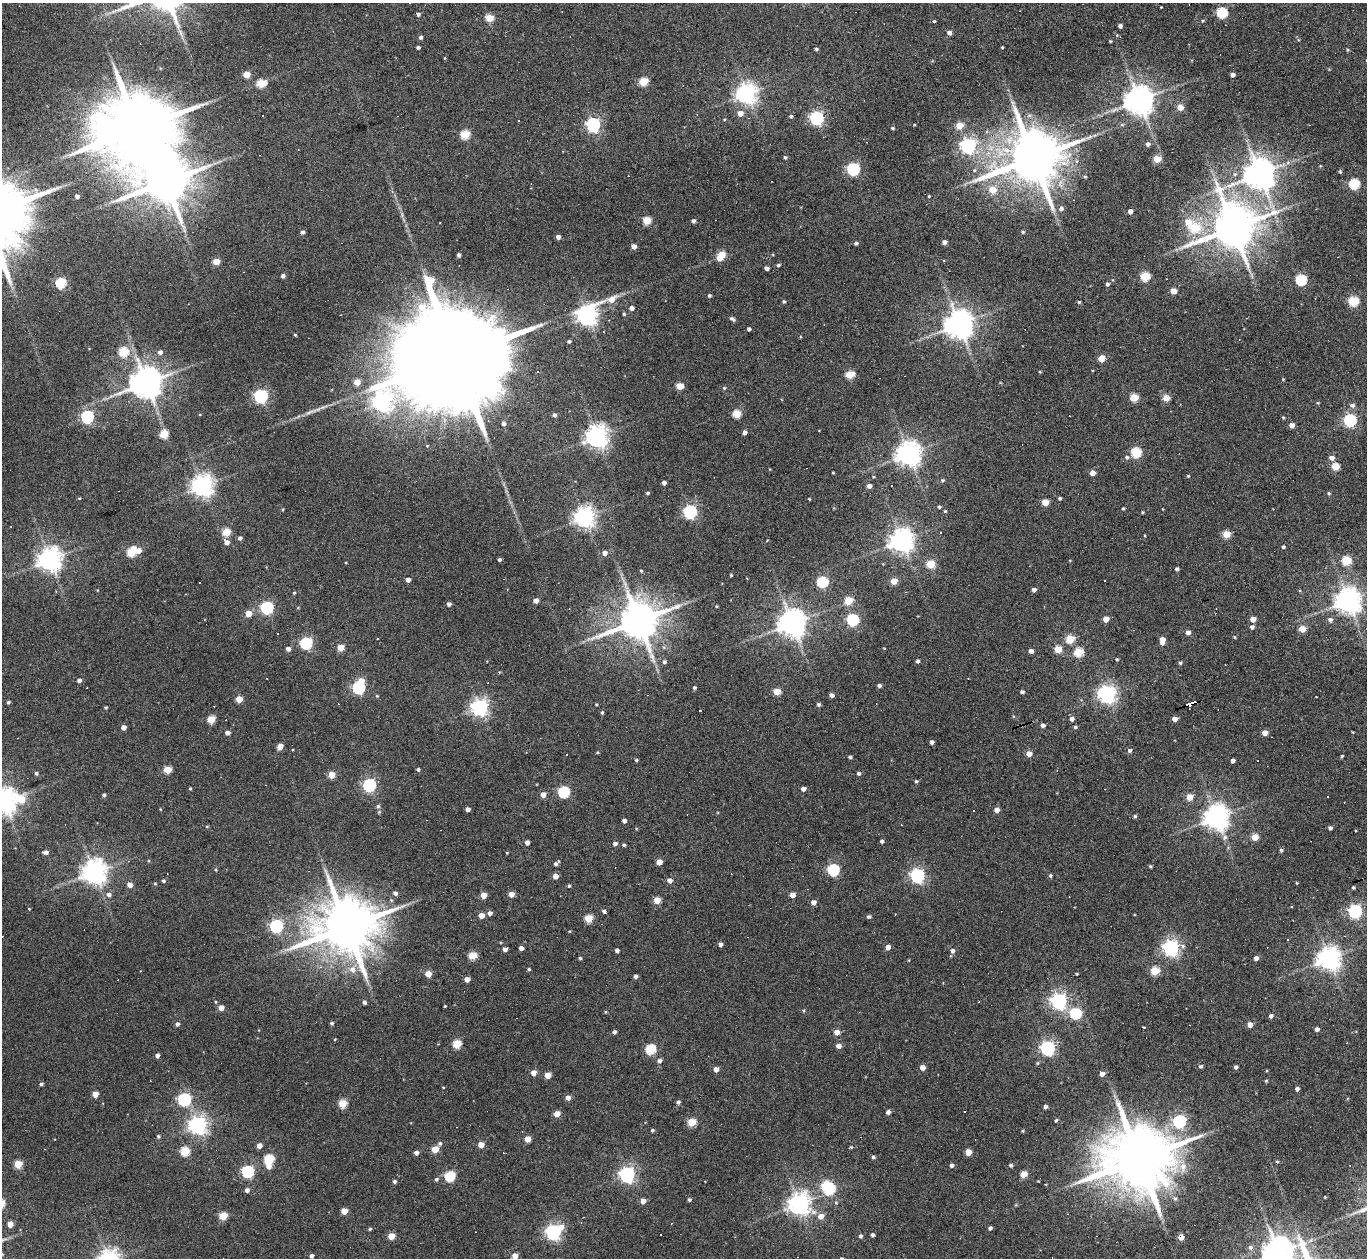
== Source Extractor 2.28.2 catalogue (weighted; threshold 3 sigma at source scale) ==
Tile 10 of 4 x 4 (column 2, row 3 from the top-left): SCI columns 1366-2730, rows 1404-2659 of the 5461 x 5447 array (HDU 1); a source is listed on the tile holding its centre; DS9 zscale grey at full resolution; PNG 1369 x 1260 px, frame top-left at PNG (2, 3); no overlay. Shown black and unused: <1% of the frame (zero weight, under 3 of 6 exposures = <1% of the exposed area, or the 3 px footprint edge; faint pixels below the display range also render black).
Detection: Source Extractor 2.28.2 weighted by HDU 2 'WHT'; one run over the whole footprint, this tile lists its part. Background 0.165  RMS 0.0096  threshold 0.0391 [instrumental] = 3 sigma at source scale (4.09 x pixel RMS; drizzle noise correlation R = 1.36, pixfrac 0.8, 0.05/0.05 arcsec/px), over >= 5 px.
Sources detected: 464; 4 inside a brighter object's white glare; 43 cosmic-ray / hot-pixel residue — not listed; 1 inside a brighter listed object's ellipse — not listed separately; the other 416 listed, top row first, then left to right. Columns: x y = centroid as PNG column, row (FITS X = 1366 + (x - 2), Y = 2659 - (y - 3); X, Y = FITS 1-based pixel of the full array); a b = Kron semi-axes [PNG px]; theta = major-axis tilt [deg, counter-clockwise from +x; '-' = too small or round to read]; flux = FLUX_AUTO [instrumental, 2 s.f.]
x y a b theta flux
1161 7 2 2 - 0.51
1222 12 5 5 - 76
418 14 4 4 - 2.4
489 18 5 5 - 28
934 21 4 4 - 0.91
1120 26 4 4 - 2.8
949 33 5 4 - 3.6
421 37 4 4 - 2.7
1110 41 3 3 - 0.93
418 47 4 3 - 2
1002 47 3 3 - 0.9
816 49 4 3 - 1.7
1348 50 4 4 - 0.99
247 75 5 4 - 18
1232 75 4 4 - 4
643 81 5 5 - 37
261 83 6 5 - 34
746 93 7 7 - 550
1139 100 8 8 - 1500
1180 107 5 5 - 11
740 113 6 5 - 6.3
1029 115 7 5 4 2.3
263 116 3 3 - 2.3
791 116 4 4 - 1.7
817 118 6 6 - 180
519 121 2 2 - 0.83
593 125 6 6 - 190
914 125 4 3 - 0.72
959 126 5 5 - 18
892 128 4 3 - 1.3
137 129 24 15 17 14000
465 134 5 5 - 45
1148 144 4 4 - 3.1
968 146 6 6 - 240
785 157 4 3 - 1.5
1033 158 16 14 18 6700
1157 159 5 4 - 22
853 169 6 5 - 130
974 170 6 5 - 1.6
1259 174 9 9 - 1700
1085 177 4 4 - 1.1
1354 184 5 5 - 68
993 190 5 5 - 18
392 191 5 3 - 1.1
77 196 4 4 - 3.9
929 196 4 3 - 0.95
1061 208 5 5 - 3.2
1130 211 4 4 - 4.9
647 220 5 5 - 30
693 221 4 4 - 2.4
1188 222 8 7 - 10
1194 227 7 6 - 35
1233 228 13 12 - 4000
302 232 4 4 - 2.4
1023 232 4 4 - 1.2
558 237 4 4 - 4.3
944 242 4 4 - 4.3
856 243 4 4 - 2.1
634 246 4 4 - 6.2
459 255 4 4 - 2.4
721 255 7 5 58 28
216 262 5 4 - 19
778 265 4 4 - 1.6
766 268 4 4 - 3.4
283 276 4 3 - 3.1
1145 276 5 5 - 47
1113 280 5 3 - 0.74
1301 280 5 5 - 82
61 283 5 5 - 60
1107 284 4 4 - 2.1
1173 291 5 4 - 14
709 296 4 4 - 1.5
612 299 13 7 20 11
784 301 4 4 - 1.5
1353 301 5 5 - 60
1079 302 4 3 - 1.2
631 308 5 5 - 3.6
624 314 4 4 - 1.3
587 316 8 8 - 450
732 319 7 4 -36 2.2
959 324 8 8 - 1400
749 329 3 3 - 2.2
295 335 3 3 - 1
569 341 4 4 - 1.6
124 352 5 5 - 52
160 352 5 5 - 3.6
453 358 59 22 18 49000
1101 359 5 4 - 14
537 371 3 3 - 5.6
1040 372 4 3 - 0.86
850 374 5 5 - 33
1283 379 3 3 - 0.8
357 382 4 4 - 12
146 383 9 9 - 1900
680 386 5 4 - 15
724 388 5 5 - 1.3
261 396 6 6 - 180
1134 398 5 4 - 32
1166 398 4 4 - 20
382 402 7 7 - 370
1318 403 4 3 - 0.67
1352 405 6 5 - 3.1
737 414 5 5 - 35
554 415 5 4 - 2.2
87 417 6 5 - 150
1283 417 4 3 - 0.96
1350 420 6 5 - 150
503 423 4 4 - 3.4
1292 425 4 4 - 6.7
745 432 4 4 - 3.8
164 434 5 5 - 32
597 436 7 7 - 690
1136 452 5 5 - 62
909 454 8 7 - 910
1127 457 6 5 - 2.2
1332 458 6 5 - 5.1
1335 466 5 4 - 27
770 469 4 3 - 0.61
833 473 3 2 - 0.88
1092 473 4 4 - 6.8
1188 476 4 4 - 0.91
873 477 4 4 - 0.86
942 480 6 4 41 1.4
664 483 4 4 - 3.3
202 486 7 7 - 660
869 486 4 4 - 4.3
648 493 4 3 - 1.5
1329 493 5 4 - 1.3
79 498 4 3 - 0.82
1060 498 3 3 - 1.5
809 499 3 2 - 0.81
1045 502 5 4 - 19
939 507 5 4 - 1.6
282 509 4 3 - 0.97
1123 509 3 3 - 1.1
945 511 4 4 - 1
690 512 6 6 - 180
1142 512 3 3 - 0.99
584 517 7 7 - 590
226 532 5 5 - 30
941 533 3 3 - 2.1
1226 534 5 4 - 26
240 538 5 4 - 2.6
902 541 8 7 - 770
227 542 6 5 - 5.3
1283 547 4 3 - 1.6
138 550 5 5 - 8.1
131 552 6 5 - 41
605 553 5 5 - 4.9
499 559 3 3 - 2
50 560 8 7 - 780
1346 560 5 5 - 43
931 564 5 5 - 34
1177 569 4 3 - 2.5
641 571 4 3 - 1
731 575 3 3 - 1
408 580 4 4 - 5.2
894 581 5 4 - 14
822 582 5 5 - 84
97 590 4 3 - 0.61
1034 590 4 4 - 3.8
294 593 4 4 - 0.89
849 600 5 5 - 29
536 601 4 4 - 6.6
1348 601 8 7 - 1000
449 604 4 4 - 2.9
716 606 3 3 - 0.84
267 608 6 5 - 150
248 613 5 4 - 14
1106 619 4 4 - 9.8
1253 619 5 4 - 8.2
853 620 5 5 - 110
1330 620 5 5 - 3
638 621 12 10 23 3200
792 623 8 8 - 1200
1252 627 5 4 - 2.5
1302 629 4 4 - 18
1188 632 4 4 - 4.3
1234 637 4 4 - 0.9
378 639 3 3 - 6.1
1070 639 5 5 - 27
1162 640 7 4 85 9.6
306 643 6 5 - 110
341 647 5 4 - 15
884 648 4 2 - 0.62
288 649 4 4 - 3.6
1058 649 5 5 - 18
1031 651 4 4 - 5.3
1078 652 5 5 - 43
1117 659 4 3 - 1.1
917 661 4 4 - 2.2
664 662 4 4 - 2
1180 663 4 3 - 1.6
79 680 4 4 - 4.1
879 685 4 4 - 2.9
358 688 6 5 - 130
694 688 4 4 - 1.6
777 692 5 4 - 18
1022 692 4 3 - 2.5
1107 694 6 6 - 440
831 695 4 4 - 3.6
377 696 4 4 - 0.95
239 699 4 4 - 17
8 702 4 3 - 1.6
596 704 4 3 - 0.96
818 704 5 5 - 2
1190 705 5 3 - 62
480 707 6 6 - 370
106 708 3 3 - 1.2
700 710 3 2 - 0.83
602 713 4 4 - 1.4
211 719 5 5 - 27
1072 719 4 4 - 3.8
1174 719 4 4 - 5.9
1043 725 4 4 - 3.6
123 727 4 4 - 5.9
1075 727 4 3 - 1.5
1353 732 3 2 - 0.65
227 733 4 4 - 4.1
1265 733 4 4 - 9.2
932 742 4 4 - 3.2
280 747 5 4 - 8.1
1130 750 4 4 - 2.3
597 752 4 3 - 0.82
1029 754 4 4 - 8.6
566 755 3 3 - 1.9
1342 756 4 3 - 1.2
850 757 4 3 - 1.8
636 760 4 3 - 1.3
1233 761 4 4 - 3.1
418 769 4 3 - 1.7
167 770 5 4 - 20
36 773 5 4 - 1.6
859 773 4 4 - 2.3
331 775 5 4 - 20
916 781 4 3 - 1.3
369 785 6 5 - 140
190 788 4 3 - 0.91
803 789 4 4 - 5.2
564 792 5 5 - 91
543 794 5 4 - 7.1
104 795 4 4 - 1.8
1328 796 2 2 - 0.68
1189 797 5 4 - 15
21 799 9 7 -35 22
4 801 8 7 - 960
378 806 5 4 - 1.6
160 809 4 3 - 0.58
468 809 4 4 - 3.7
997 810 4 4 - 6.1
379 812 5 5 - 1.3
1135 816 4 4 - 1.4
1216 817 8 8 - 940
624 821 4 4 - 3.2
207 826 4 3 - 0.83
1330 828 4 4 - 2.9
1225 837 8 7 - 3
1255 837 5 4 - 17
882 841 4 3 - 2.4
527 842 4 4 - 5.1
615 843 5 4 - 2.9
624 845 4 3 - 1.4
1281 850 4 4 - 1.7
46 852 5 4 - 3.3
507 853 3 3 - 0.69
659 862 4 4 - 11
556 863 7 3 44 2.8
1150 866 3 3 - 1.2
215 870 4 4 - 0.93
833 870 5 5 - 100
94 872 8 7 - 880
917 875 6 6 - 230
1050 875 4 4 - 1.4
555 876 4 4 - 7.3
669 880 5 5 - 4.9
163 881 4 4 - 1.6
155 883 4 4 - 0.97
1297 883 3 3 - 0.78
130 885 4 4 - 7.6
569 886 4 3 - 1.5
1353 887 4 4 - 1.2
395 893 5 4 - 3.1
109 894 6 5 - 3.2
511 894 4 4 - 10
483 895 4 4 - 11
792 895 4 4 - 7.8
657 900 4 4 - 17
813 902 4 4 - 5.1
604 911 4 3 - 2.2
1355 911 6 6 - 200
490 913 5 4 - 3.5
481 916 4 4 - 8.8
869 917 4 4 - 1.9
588 918 5 5 - 25
276 926 6 6 - 160
347 927 18 14 16 6900
1345 936 3 3 - 0.84
1288 939 3 3 - 0.95
720 944 4 4 - 3.4
1183 946 7 5 -27 2.2
888 947 4 4 - 6.5
521 948 4 4 - 4.3
1171 948 6 6 - 320
505 949 4 4 - 5.5
617 951 4 3 - 2.6
952 951 5 5 - 3.1
473 956 5 5 - 32
580 958 4 3 - 1.2
1256 958 4 4 - 4.6
1329 959 7 7 - 780
909 960 4 2 - 0.7
352 969 11 7 -61 7.2
529 969 4 3 - 1.2
1155 971 5 5 - 34
428 974 5 4 - 13
1077 974 3 3 - 0.83
635 976 4 4 - 2.6
467 979 4 4 - 6.4
1059 1001 6 6 - 310
216 1002 5 3 - 0.77
364 1002 4 3 - 2.4
445 1006 3 2 - 0.79
221 1008 4 4 - 8.1
803 1011 4 4 - 0.92
605 1012 4 3 - 0.82
1076 1013 6 5 - 76
1271 1016 5 4 - 2.8
332 1023 4 4 - 1.8
177 1024 5 4 - 2.8
1250 1025 4 4 - 7.4
1143 1027 3 2 - 0.6
1317 1029 4 4 - 4.2
614 1032 4 4 - 2.2
837 1032 4 4 - 8.3
335 1039 4 3 - 0.67
457 1044 5 5 - 40
838 1046 4 4 - 6.6
1047 1048 6 6 - 220
651 1049 5 5 - 63
157 1056 4 4 - 3.3
659 1061 5 4 - 3.4
1037 1063 4 4 - 1.1
1200 1066 4 4 - 2
922 1067 4 4 - 8.1
1236 1067 4 4 - 2.3
716 1069 4 4 - 6.4
1267 1070 3 3 - 0.86
533 1073 5 4 - 6.6
1102 1074 4 4 - 4.9
548 1075 4 4 - 12
1266 1081 3 3 - 1.2
41 1084 4 3 - 1.7
443 1087 3 2 - 0.61
1297 1089 4 4 - 3.3
95 1094 4 4 - 12
568 1098 5 4 - 5.1
184 1100 6 6 - 150
342 1104 5 5 - 30
1045 1106 4 3 - 2.4
888 1112 4 4 - 3.8
557 1114 4 4 - 12
1056 1120 5 3 - 1.2
1179 1121 6 6 - 150
692 1122 5 5 - 32
198 1125 6 6 - 440
652 1130 4 4 - 1.3
1023 1131 3 3 - 0.9
158 1136 5 4 - 1.3
527 1139 4 4 - 13
440 1143 6 5 - 1.8
481 1145 4 4 - 12
259 1146 4 4 - 6.7
851 1147 4 4 - 1
435 1149 5 4 - 17
185 1151 5 5 - 45
968 1152 5 4 - 16
416 1153 4 4 - 3.7
873 1157 4 4 - 1.8
269 1159 5 5 - 55
1138 1159 20 16 13 9800
18 1164 5 5 - 25
951 1165 4 4 - 3
1011 1165 4 4 - 1.7
269 1166 5 5 - 5.6
1183 1167 13 9 85 8.4
248 1172 6 5 - 120
1023 1174 5 4 - 18
627 1175 6 6 - 290
450 1176 5 5 - 65
436 1179 5 4 - 1.8
394 1181 4 4 - 2.4
829 1189 6 5 - 80
1359 1189 4 4 - 0.94
247 1190 5 5 - 3.5
1325 1197 3 2 - 0.66
689 1199 4 4 - 2
643 1201 4 4 - 7
836 1202 5 4 - 1.2
799 1204 7 7 - 680
344 1211 4 4 - 14
223 1216 5 5 - 28
821 1216 5 5 - 7.8
10 1224 4 4 - 8.9
990 1228 4 4 - 2.5
370 1229 4 3 - 1.2
553 1232 7 6 - 270
660 1235 2 2 - 0.83
872 1235 4 3 - 2.6
391 1236 5 4 - 15
861 1236 4 4 - 2.4
1181 1237 4 4 - 13
1300 1240 22 11 -68 17
1250 1247 6 6 - 2.5
1278 1252 10 9 - 1400
311 1256 4 3 - 2.5
515 1256 5 4 - 8.5
Overlapping masked pixels (flux is a lower limit): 4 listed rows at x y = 137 129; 1190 705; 347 927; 1181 1237
Isophote crosses this tile's border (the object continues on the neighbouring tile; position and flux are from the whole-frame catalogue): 3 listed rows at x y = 4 801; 1278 1252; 515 1256